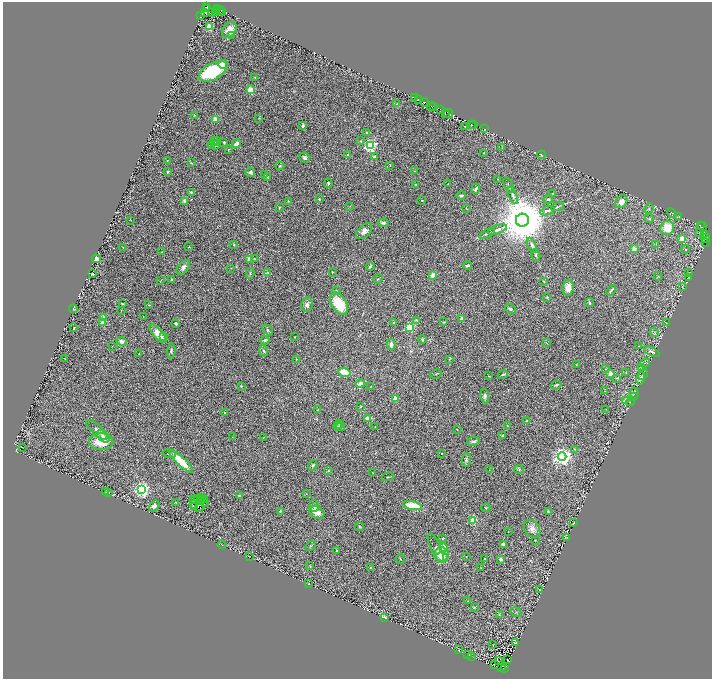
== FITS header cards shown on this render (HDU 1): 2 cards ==
NAXIS1  =                 1419
NAXIS2  =                 1353

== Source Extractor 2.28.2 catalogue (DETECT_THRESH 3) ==
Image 1419 x 1353 px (HDU 1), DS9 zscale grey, zoomed out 1/2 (1 PNG px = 2 x 2 image px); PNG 714 x 681 px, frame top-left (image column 2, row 1353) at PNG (3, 2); each listed source drawn as its Kron ellipse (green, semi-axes under 4 px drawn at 4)
Background 0.175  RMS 0.016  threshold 0.0479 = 3 sigma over >= 5 px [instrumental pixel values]
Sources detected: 348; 59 cannot appear on this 1/2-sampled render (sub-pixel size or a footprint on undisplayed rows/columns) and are neither listed nor drawn; the other 289 listed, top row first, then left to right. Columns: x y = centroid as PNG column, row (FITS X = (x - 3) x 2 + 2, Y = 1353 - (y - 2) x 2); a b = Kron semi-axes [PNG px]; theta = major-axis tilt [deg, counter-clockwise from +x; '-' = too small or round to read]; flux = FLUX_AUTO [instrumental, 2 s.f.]
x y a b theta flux
207 6 2 1 - 31
207 8 2 1 - 37
218 9 2 2 - 71
219 10 2 1 - 120
217 11 2 1 - 23
222 11 4 2 - 100
205 12 3 1 - 29
215 12 2 1 - 7.7
212 13 3 2 - 56
201 15 2 2 - 53
209 27 3 3 - 160
229 30 9 6 49 34
231 36 2 2 - 6.8
223 64 4 4 - 20
213 71 15 8 29 210
255 77 4 2 - 1.4
250 90 3 3 - 110
415 98 4 2 - 27
419 100 3 2 - 3.5
425 102 5 2 - 140
397 103 4 2 - 2.9
431 106 4 3 - 53
434 106 2 1 - 27
441 109 3 2 - 52
448 113 4 2 - 12
445 114 2 1 - 8.9
194 115 2 2 - 1.9
259 118 2 2 - 1.5
216 119 4 4 - 26
471 124 2 1 - 1.3
474 124 2 2 - 15
303 126 4 3 - 5.7
465 126 3 1 - 1
485 129 2 1 - 2.4
367 133 4 3 - 3.7
216 140 3 3 - 2.1
214 141 4 3 - 5.1
361 141 3 3 - 2.6
224 142 3 2 - 3.8
236 144 4 3 - 22
211 145 3 3 - 2.5
215 145 4 3 - 3.9
370 146 4 4 - 590
502 148 3 2 - 1.1
228 149 3 2 - 1.5
484 153 2 2 - 1.2
348 155 2 2 - 7
541 155 4 2 - 3.2
305 157 5 4 - 9.1
374 157 2 2 - 23
167 161 2 2 - 1.2
191 163 4 2 - 2
390 165 3 2 - 1.9
280 166 4 3 - 3.4
415 171 3 2 - 1.2
167 172 3 2 - 2.6
250 172 5 4 - 7.2
265 175 3 2 - 2.1
267 177 3 3 - 3.5
498 179 2 2 - 1.9
328 183 4 3 - 3.6
416 184 2 2 - 2.3
448 184 3 2 - 1.6
509 185 8 2 -66 3.2
476 189 5 2 - 6.4
191 192 2 2 - 7.4
553 194 3 2 - 1.9
461 195 4 3 - 5.4
513 195 9 3 -67 9.9
319 199 3 3 - 2.3
548 199 5 3 - 4.4
422 200 2 2 - 2.4
185 201 2 2 - 35
288 201 3 2 - 2.6
621 202 7 5 56 23
350 206 3 2 - 0.91
558 207 6 2 22 3.4
279 208 2 2 - 3.3
466 208 2 2 - 0.89
649 208 5 3 - 4
547 211 7 3 20 8.6
672 213 5 2 - 1.8
679 216 3 2 - 1.5
649 218 4 4 - 3.4
131 220 2 1 - 0.82
522 220 6 6 - 21000
383 223 5 3 - 6.4
700 225 4 3 - 27
703 226 4 2 - 23
667 228 7 7 - 68
497 230 10 3 19 11
364 231 9 6 43 18
700 232 3 2 - 1.1
487 234 8 2 23 4.4
704 235 3 2 - 13
706 238 4 3 - 21
682 239 3 3 - 90
705 242 2 1 - 4.6
656 244 3 2 - 1.2
234 245 3 2 - 2.3
532 245 8 3 -65 7.8
123 247 2 2 - 1.9
189 247 3 2 - 1.4
634 249 2 2 - 45
686 249 4 3 - 4
162 252 2 2 - 1.7
536 255 6 3 -74 3.8
96 259 4 4 - 30
250 259 4 3 - 22
254 259 3 3 - 4.2
468 265 4 2 - 6.5
370 266 4 3 - 4.2
183 267 8 5 51 12
231 268 3 2 - 1.3
332 272 2 2 - 2.2
250 273 5 2 - 3.2
268 273 3 3 - 2.6
688 273 4 2 - 2.1
92 274 3 2 - 4.5
433 275 3 3 - 28
658 276 4 2 - 1.9
689 277 2 1 - 0.93
378 279 5 2 - 1.5
171 280 3 3 - 4.3
161 281 3 2 - 1.1
544 281 4 3 - 2.7
682 287 3 2 - 1.5
568 288 8 5 84 26
611 290 6 2 53 4.5
336 291 4 3 - 3.1
547 297 3 2 - 3.6
122 303 3 2 - 3
589 303 4 2 - 3.9
339 304 12 7 -59 100
149 305 2 2 - 1.2
307 305 7 6 - 10
73 309 4 3 - 1.7
510 309 6 4 -36 5.2
121 311 3 2 - 0.89
104 317 2 2 - 28
143 317 2 1 - 1
461 319 3 3 - 6.8
417 320 3 3 - 2.6
443 322 4 3 - 1.6
666 322 4 1 - 1.2
103 323 2 2 - 59
176 323 2 2 - 13
394 323 2 2 - 14
410 327 3 3 - 230
74 328 3 2 - 2.3
268 330 6 4 -46 5
654 332 5 3 - 3.1
158 334 11 4 -48 31
164 337 4 3 - 3
294 337 2 2 - 1.8
422 339 4 3 - 3.5
265 340 4 2 - 3.8
121 341 5 4 - 11
546 342 4 1 - 1.2
391 344 5 3 - 13
112 346 3 2 - 1.3
639 346 3 2 - 1.5
171 351 7 3 86 5.6
263 351 5 3 - 3.8
652 352 8 3 -24 7
139 353 2 1 - 1
65 359 2 2 - 0.99
296 359 2 1 - 1.4
449 359 3 2 - 2
645 363 5 2 - 3.2
576 365 2 1 - 1.2
642 368 4 1 - 0.99
606 369 3 2 - 1.8
345 372 6 4 -15 73
626 373 3 2 - 2
436 374 6 2 23 2.9
503 374 5 2 - 3.8
610 374 4 4 - 19
643 374 5 2 - 2.7
489 376 3 2 - 2.1
617 378 4 3 - 3
640 378 6 4 78 5.2
360 383 4 4 - 9.3
556 385 5 2 - 4.2
241 386 3 2 - 2.4
370 387 3 2 - 1.2
605 391 4 2 - 1.9
634 393 6 4 -72 4.2
485 396 7 4 -83 7.4
633 396 3 2 - 0.91
395 399 3 2 - 62
625 400 2 2 - 21
630 402 4 3 - 2.6
361 407 4 2 - 2.4
318 409 3 3 - 3.6
606 409 2 1 - 0.79
225 413 2 2 - 3.2
367 418 3 2 - 43
527 421 3 2 - 1.6
339 424 4 3 - 2.2
338 426 4 2 - 2
508 426 4 2 - 2.6
341 427 4 3 - 4
375 427 2 1 - 0.85
97 430 13 5 -42 14
457 430 2 1 - 1.2
103 436 7 4 -42 12
502 436 3 3 - 3.4
232 437 3 2 - 1.2
263 438 2 2 - 1.1
473 441 6 3 11 6.4
101 442 12 8 0 81
22 447 2 1 - 0.69
574 449 4 2 - 2.1
441 453 2 1 - 1.4
169 454 6 3 -13 3.6
562 457 4 4 - 1500
466 460 7 4 84 6.7
181 461 16 4 -43 72
313 465 5 4 - 4.9
519 469 5 4 - 4
328 470 3 3 - 2.5
489 470 2 1 - 0.71
372 472 3 1 - 1
388 477 6 2 13 2.8
142 489 4 4 - 830
105 492 3 2 - 1.5
109 492 2 1 - 1.2
306 494 2 2 - 0.97
239 496 3 3 - 9.1
201 497 2 1 - 1.3
197 498 3 1 - 0.3
193 499 2 1 - 0.48
204 500 3 1 - 0.71
195 501 2 1 - 1.4
175 502 3 2 - 1.9
202 502 2 1 - 0.56
205 504 2 1 - 0.62
193 505 2 1 - 4.7
154 506 6 4 53 13
314 506 6 3 -75 9
413 506 10 4 -12 95
195 507 2 1 - 4.6
199 508 4 2 - 7.6
486 508 4 3 - 2.3
280 511 4 2 - 3.4
317 512 8 6 -33 24
548 512 3 2 - 4
473 521 3 3 - 130
574 523 3 2 - 1.1
360 527 4 3 - 2.3
532 529 10 7 -52 18
508 532 2 1 - 0.87
443 538 3 2 - 2.5
567 538 2 1 - 0.73
535 540 2 1 - 1.3
503 544 4 3 - 14
222 545 4 2 - 1.6
311 546 6 4 44 4.1
444 547 3 2 - 46
436 548 16 5 -66 12
337 550 2 2 - 2.1
441 554 7 7 - 45
250 556 2 1 - 0.7
442 557 6 5 - 25
466 557 2 1 - 1.3
400 559 5 2 - 2.4
485 559 2 2 - 11
500 559 4 3 - 8.9
310 566 3 2 - 1.9
371 568 2 2 - 14
481 568 2 1 - 1.1
309 583 2 1 - 0.79
540 590 2 1 - 1.5
468 601 3 2 - 2
474 607 3 3 - 2.1
516 612 6 3 -32 4.8
499 615 4 3 - 3.1
384 617 3 2 - 44
516 643 2 1 - 0.95
493 644 3 1 - 0.91
459 650 2 1 - 1.5
468 655 3 1 - 1.1
472 656 2 1 - 1.2
508 660 4 1 - 1.5
498 661 3 2 - 1.8
494 664 2 1 - 1.4
502 667 3 1 - 1.8
505 669 2 1 - 1.7
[59 sub-pixel or undisplayed-footprint detections neither listed nor drawn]